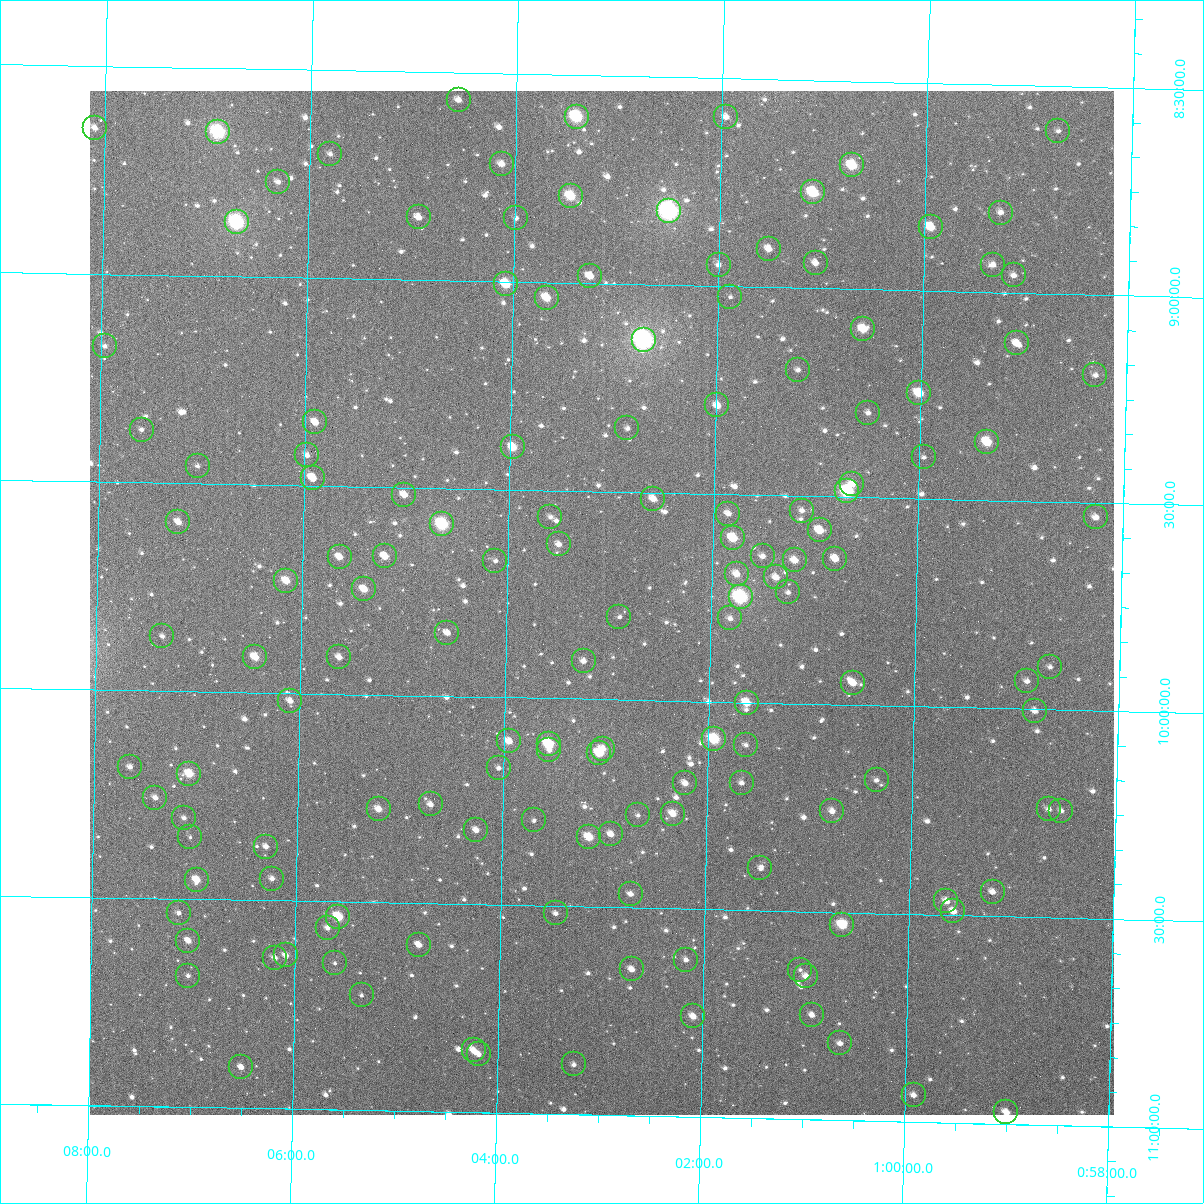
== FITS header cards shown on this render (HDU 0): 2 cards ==
NAXIS1  =                 1024
NAXIS2  =                 1024

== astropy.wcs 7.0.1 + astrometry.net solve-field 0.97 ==
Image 1024 x 1024 px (HDU 0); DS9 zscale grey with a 90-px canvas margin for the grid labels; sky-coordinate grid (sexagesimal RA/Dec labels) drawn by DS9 from the SOLVED WCS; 143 Tycho-2 reference stars matched to detected sources circled (green)
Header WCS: RA---TAN-SIP/DEC--TAN-SIP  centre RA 01:03:04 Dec +09:46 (15.77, +9.77 deg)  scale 8.66 arcsec/px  FOV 147.9' x 147.9'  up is +179 deg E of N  parity flipped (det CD > 0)
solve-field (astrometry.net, Tycho-2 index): VERIFIED the header's WCS against the Tycho-2 star catalogue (verified at 6 index scales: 10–143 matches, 0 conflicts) and refined it, rather than solving blind
Solved WCS: RA---TAN-SIP/DEC--TAN-SIP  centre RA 01:03:04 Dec +09:46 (15.77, +9.77 deg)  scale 8.66 arcsec/px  FOV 147.9' x 147.9'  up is +179 deg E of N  parity flipped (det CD > 0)
The solver's refit moves the header's centre by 0.2 arcsec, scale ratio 1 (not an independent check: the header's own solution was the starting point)
Tycho-2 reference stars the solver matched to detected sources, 143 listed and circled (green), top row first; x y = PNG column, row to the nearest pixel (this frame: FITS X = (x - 90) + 1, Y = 1024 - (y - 91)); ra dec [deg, ICRS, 3 dp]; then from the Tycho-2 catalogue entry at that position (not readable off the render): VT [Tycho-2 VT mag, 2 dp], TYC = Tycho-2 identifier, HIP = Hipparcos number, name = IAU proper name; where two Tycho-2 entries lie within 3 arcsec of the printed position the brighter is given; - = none
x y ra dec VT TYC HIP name
459 100 16.141 +8.565 10.97 612-312-1 - -
577 117 15.852 +8.599 8.42 612-345-1 - -
726 117 15.489 +8.593 11.02 612-908-1 - -
95 128 17.024 +8.649 11.30 612-907-1 - -
1058 131 14.680 +8.608 12.04 605-579-1 - -
218 132 16.725 +8.652 8.02 612-379-1 5231 -
330 154 16.451 +8.701 11.58 612-987-1 - -
502 164 16.033 +8.717 10.86 612-798-1 - -
852 165 15.180 +8.702 9.33 605-630-1 - -
278 182 16.576 +8.770 11.55 612-771-1 - -
813 192 15.273 +8.769 9.02 605-517-1 4752 -
571 196 15.863 +8.790 9.30 612-577-1 - -
669 211 15.623 +8.822 7.07 612-369-1 4858 -
1001 213 14.815 +8.807 11.47 605-951-1 - -
419 217 16.232 +8.849 10.85 612-319-2 - -
516 218 15.995 +8.847 11.76 612-390-1 - -
237 222 16.675 +8.869 7.73 612-558-1 5216 -
931 227 14.985 +8.846 9.97 605-566-1 - -
769 249 15.378 +8.907 10.98 612-973-1 - -
816 263 15.263 +8.939 10.99 605-1245-1 - -
719 265 15.499 +8.949 11.58 612-491-1 - -
993 265 14.832 +8.933 11.48 605-385-1 - -
1014 275 14.780 +8.958 11.53 605-888-1 - -
590 276 15.812 +8.982 10.42 612-842-1 - -
506 284 16.016 +9.005 9.61 612-484-1 - -
730 297 15.470 +9.025 11.88 612-853-1 - -
547 298 15.917 +9.036 9.83 612-940-1 - -
863 329 15.143 +9.095 9.98 605-595-1 - -
644 340 15.678 +9.133 6.88 612-325-1 4878 -
1017 343 14.769 +9.121 10.68 605-445-1 - -
105 346 16.991 +9.173 11.86 612-741-1 - -
798 370 15.301 +9.197 11.78 605-1069-1 - -
1095 375 14.576 +9.193 11.75 605-404-1 - -
919 393 15.004 +9.246 9.66 605-610-1 - -
717 405 15.495 +9.287 10.45 612-404-1 - -
868 413 15.127 +9.296 11.76 605-910-1 - -
315 422 16.474 +9.347 10.35 612-377-1 - -
627 428 15.713 +9.347 12.22 612-936-1 - -
142 430 16.898 +9.372 12.28 612-728-1 - -
987 442 14.835 +9.360 9.56 605-667-1 - -
513 447 15.992 +9.398 9.94 612-395-1 - -
307 455 16.493 +9.427 11.66 612-642-1 - -
924 457 14.989 +9.400 11.65 605-701-1 - -
198 466 16.759 +9.458 12.23 612-429-1 - -
313 478 16.478 +9.481 11.20 612-645-1 - -
852 484 15.162 +9.470 11.86 605-796-1 - -
847 491 15.174 +9.487 8.78 605-534-1 4728 -
404 495 16.254 +9.517 10.86 612-830-1 - -
653 499 15.647 +9.515 11.15 612-767-1 - -
802 511 15.283 +9.535 11.98 605-421-1 - -
728 514 15.463 +9.546 11.54 612-394-1 - -
550 517 15.897 +9.563 12.24 612-546-1 - -
1096 517 14.566 +9.535 11.36 605-843-1 - -
178 522 16.804 +9.593 10.86 612-128-1 - -
442 524 16.160 +9.586 8.34 612-126-1 5048 -
820 530 15.239 +9.582 10.15 605-218-1 - -
733 538 15.450 +9.605 9.76 612-152-1 - -
559 544 15.875 +9.629 11.18 612-44-1 - -
385 556 16.299 +9.666 10.17 612-108-1 - -
763 556 15.377 +9.647 11.86 612-137-1 - -
340 557 16.409 +9.670 10.77 612-4-1 - -
835 559 15.199 +9.649 10.65 605-232-1 - -
795 560 15.298 +9.655 10.53 605-240-1 - -
495 561 16.029 +9.672 12.24 612-67-1 - -
737 574 15.439 +9.691 10.81 612-124-1 - -
776 577 15.342 +9.698 10.91 612-200-1 - -
286 581 16.538 +9.729 10.04 612-2-1 - -
364 589 16.348 +9.746 10.24 612-178-1 - -
788 592 15.313 +9.733 11.92 605-127-1 - -
741 597 15.429 +9.746 7.96 612-182-1 4806 -
619 617 15.723 +9.801 12.01 612-27-1 - -
730 618 15.453 +9.799 11.28 612-81-1 - -
447 633 16.142 +9.848 11.23 612-72-1 - -
162 636 16.838 +9.869 12.05 612-203-1 - -
255 657 16.611 +9.915 10.12 612-201-1 - -
339 657 16.405 +9.911 10.96 612-54-1 - -
584 661 15.809 +9.909 11.53 612-103-1 - -
1050 667 14.670 +9.897 11.81 605-238-1 - -
1027 681 14.725 +9.933 11.47 605-170-1 - -
853 683 15.149 +9.947 10.84 605-49-1 - -
290 701 16.523 +10.018 11.27 615-899-1 - -
747 703 15.408 +10.001 9.91 615-620-1 - -
1035 711 14.704 +10.004 11.50 608-522-1 - -
714 739 15.485 +10.090 9.30 615-340-1 4823 -
509 741 15.987 +10.105 10.47 615-702-1 - -
549 744 15.889 +10.110 9.49 615-486-1 - -
746 745 15.408 +10.102 11.76 615-502-1 - -
603 749 15.757 +10.118 10.87 615-350-1 - -
549 750 15.888 +10.125 11.79 615-814-1 - -
599 753 15.766 +10.130 9.89 615-650-1 - -
130 767 16.912 +10.184 11.16 615-447-1 - -
499 768 16.011 +10.170 11.84 615-460-1 - -
189 774 16.766 +10.198 9.72 615-743-1 - -
877 780 15.086 +10.180 12.58 608-888-1 - -
685 783 15.554 +10.198 10.83 615-822-1 - -
742 783 15.416 +10.194 11.70 615-243-1 - -
155 798 16.849 +10.257 11.18 615-726-1 - -
431 804 16.175 +10.261 11.10 615-148-1 - -
379 809 16.302 +10.275 10.71 615-833-1 5092 -
1049 809 14.664 +10.240 11.95 608-582-1 - -
832 811 15.193 +10.257 10.93 608-20-1 - -
1061 811 14.633 +10.243 11.63 608-210-1 - -
673 814 15.583 +10.271 10.58 615-364-1 - -
638 815 15.668 +10.277 12.14 615-484-1 - -
184 818 16.778 +10.305 11.84 615-955-1 - -
534 820 15.922 +10.295 11.22 615-134-1 - -
476 830 16.062 +10.321 10.78 615-489-1 - -
611 834 15.733 +10.324 10.92 615-463-1 - -
190 837 16.762 +10.351 12.14 615-737-1 - -
589 837 15.786 +10.332 9.84 615-807-1 - -
266 847 16.576 +10.370 11.52 615-908-1 - -
760 868 15.365 +10.399 11.85 615-569-1 - -
272 879 16.559 +10.447 11.41 615-612-1 - -
197 880 16.744 +10.453 10.45 615-56-1 - -
993 892 14.797 +10.442 11.65 608-1000-1 - -
631 894 15.681 +10.467 11.69 615-532-1 - -
946 901 14.909 +10.467 11.10 608-580-1 4644 -
953 911 14.891 +10.491 11.05 608-918-1 - -
179 913 16.786 +10.533 12.53 615-512-1 - -
556 913 15.864 +10.517 11.99 615-396-1 - -
338 917 16.395 +10.536 9.45 615-594-1 - -
842 925 15.163 +10.531 9.46 608-100-1 - -
328 928 16.422 +10.563 12.35 615-157-1 - -
188 941 16.762 +10.600 10.85 615-253-1 - -
419 945 16.197 +10.600 11.31 615-410-1 - -
286 955 16.522 +10.631 11.28 615-851-1 - -
275 958 16.549 +10.638 11.89 615-196-1 - -
686 960 15.543 +10.622 12.20 615-935-1 - -
335 963 16.402 +10.648 12.38 615-409-1 - -
632 969 15.675 +10.648 12.15 615-10-1 - -
800 970 15.263 +10.640 12.23 608-546-1 - -
188 976 16.761 +10.685 11.99 615-60-1 - -
806 976 15.248 +10.656 11.21 608-282-1 - -
362 995 16.335 +10.724 12.42 615-290-1 - -
812 1015 15.232 +10.748 11.99 608-374-1 - -
693 1016 15.522 +10.759 10.63 615-574-1 - -
840 1043 15.161 +10.815 11.67 608-30-1 - -
474 1050 16.058 +10.851 10.82 615-952-1 - -
479 1054 16.046 +10.860 11.96 615-703-1 - -
574 1064 15.812 +10.880 12.07 615-401-1 - -
241 1067 16.626 +10.902 11.19 615-819-1 - -
914 1095 14.978 +10.935 11.23 608-472-1 - -
1006 1112 14.750 +10.971 10.84 608-268-1 - -